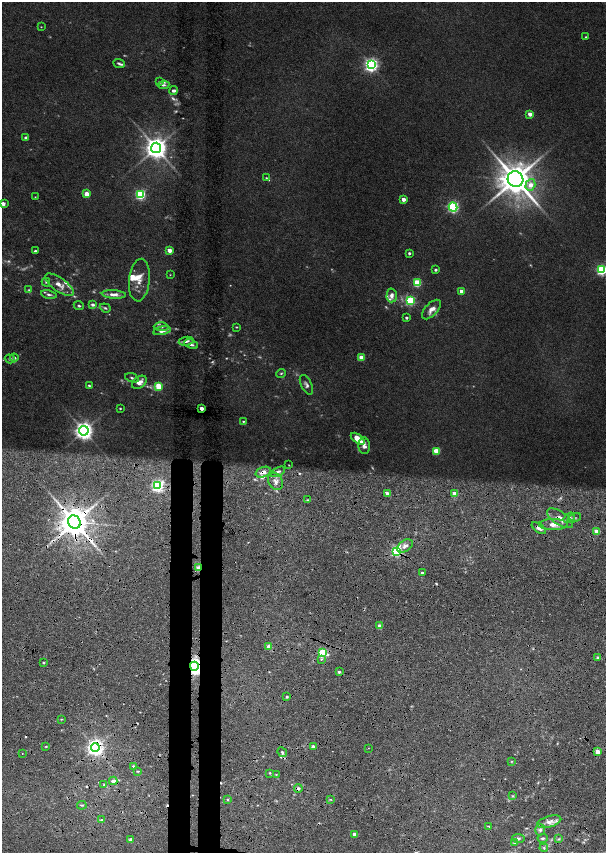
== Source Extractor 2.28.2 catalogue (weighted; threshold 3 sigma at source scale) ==
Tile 11 of 4 x 4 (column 3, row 3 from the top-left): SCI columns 2865-4071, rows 1721-3421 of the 5779 x 6834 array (HDU 1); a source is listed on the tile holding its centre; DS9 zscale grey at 2 x 2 block average (1 PNG px = mean of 2 x 2 image px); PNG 608 x 855 px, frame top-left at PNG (2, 2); each listed source drawn as its Kron ellipse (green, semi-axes under 4 px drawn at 4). Shown black and unused: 6% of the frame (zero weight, under 6 of 12 exposures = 9% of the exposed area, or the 3 px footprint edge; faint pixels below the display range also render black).
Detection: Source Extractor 2.28.2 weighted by HDU 2 'WHT'; one run over the whole footprint, this tile lists its part. Background 0.0309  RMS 0.0029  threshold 0.012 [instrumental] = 3 sigma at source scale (4.09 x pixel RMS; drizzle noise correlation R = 1.36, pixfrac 0.8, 0.0396/0.0396 arcsec/px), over >= 5 px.
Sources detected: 177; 32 too faint to see at this stretch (2 x 2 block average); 7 cosmic-ray / hot-pixel residue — neither listed nor drawn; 1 coinciding with a brighter row at this scale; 17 inside a brighter listed object's ellipse — not listed separately; the other 120 listed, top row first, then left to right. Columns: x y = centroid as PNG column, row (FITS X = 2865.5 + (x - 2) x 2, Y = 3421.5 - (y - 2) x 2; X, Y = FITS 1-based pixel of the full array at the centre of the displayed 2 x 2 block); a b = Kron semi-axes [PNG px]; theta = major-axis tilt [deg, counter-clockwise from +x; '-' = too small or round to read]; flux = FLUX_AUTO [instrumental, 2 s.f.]
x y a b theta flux
41 27 2 2 - 0.29
586 37 2 2 - 0.45
119 64 6 3 -21 1
371 65 4 4 - 150
159 82 4 3 - 0.82
163 85 6 4 7 1.2
173 91 5 4 - 1.4
530 114 3 2 - 5.3
26 138 3 2 - 2.2
156 148 5 5 - 530
266 178 4 3 - 0.53
515 179 8 7 - 1500
530 185 6 4 73 5.1
87 194 3 3 - 8.3
140 195 3 3 - 62
35 197 2 2 - 0.28
403 199 3 2 - 5
3 204 3 2 - 4.6
453 207 4 3 - 80
169 250 3 2 - 6.3
35 251 3 2 - 0.75
409 253 2 2 - 1.3
436 270 2 2 - 1.4
602 270 3 3 - 73
170 275 3 2 - 0.27
139 280 21 10 84 6.9
46 282 4 3 - 0.66
417 283 3 3 - 26
59 285 17 7 -36 5
29 290 4 4 - 0.71
461 291 2 2 - 4.4
49 294 8 3 -11 1.6
114 294 12 4 -4 3.3
392 295 7 5 88 2.8
410 301 3 3 - 49
93 305 4 3 - 1.5
79 306 5 3 - 0.84
105 308 5 3 - 0.89
431 310 12 6 46 4.1
406 318 2 2 - 1.3
161 327 7 4 -1 1.4
236 327 3 3 - 0.48
162 331 9 4 11 2.8
186 341 7 3 10 1.9
191 344 7 4 -25 1.6
361 357 3 3 - 9.7
14 358 4 3 - 1.7
10 359 5 3 - 1.5
281 373 5 3 - 0.58
132 378 7 4 -19 1.1
139 382 8 5 37 4.2
89 385 3 2 - 0.66
306 385 10 5 -64 1.9
158 386 3 3 - 21
120 408 2 2 - 0.49
202 408 2 2 - 5.2
243 421 3 2 - 0.52
84 431 4 4 - 320
358 439 8 4 -38 12
364 446 8 6 -86 2.5
436 451 3 3 - 16
289 465 2 2 - 0.24
263 472 8 5 19 4
278 472 8 4 26 2
276 481 9 7 -60 3.9
158 485 4 4 - 110
454 493 3 3 - 5
387 494 3 2 - 4
307 500 3 3 - 0.6
560 518 15 6 -34 4.3
569 518 6 4 37 1.2
574 518 7 2 24 0.89
74 522 7 6 - 1300
553 524 14 5 0 4.4
539 528 8 3 -36 1.8
597 531 3 2 - 9.8
405 546 9 5 33 2.7
397 551 4 4 - 66
198 568 3 2 - 8.2
422 572 3 2 - 0.79
380 626 3 2 - 4.5
269 647 3 2 - 6.9
323 653 4 3 - 40
598 657 2 2 - 1.4
321 659 3 3 - 0.56
44 663 2 2 - 0.76
194 666 4 4 - 220
339 672 2 2 - 1.3
287 697 3 2 - 0.96
61 719 3 2 - 0.37
46 746 3 2 - 0.41
313 747 2 2 - 3.3
95 748 4 4 - 270
368 748 2 2 - 0.23
282 752 5 3 - 0.94
598 752 3 2 - 9.9
22 753 2 2 - 0.22
512 761 3 3 - 0.41
133 766 4 3 - 0.83
137 771 4 2 - 0.5
270 773 3 3 - 0.53
276 774 3 2 - 0.36
113 781 4 3 - 1.9
104 785 3 3 - 0.66
298 788 4 4 - 1.4
513 796 3 2 - 0.47
228 799 3 3 - 0.63
330 799 3 2 - 0.49
82 805 5 2 - 0.6
102 820 4 3 - 0.84
549 822 12 5 17 3.9
489 826 4 2 - 0.54
540 830 6 5 - 1.5
355 834 2 2 - 4.3
543 838 5 3 - 0.97
518 839 6 3 -7 1.1
559 839 4 2 - 0.61
131 840 3 2 - 5.3
514 842 4 3 - 0.71
544 848 4 3 - 0.7
Overlapping masked pixels (flux is a lower limit): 13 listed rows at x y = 263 472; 454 493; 560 518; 74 522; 539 528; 397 551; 198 568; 323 653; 194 666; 95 748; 282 752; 598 752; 298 788
Isophote crosses this tile's border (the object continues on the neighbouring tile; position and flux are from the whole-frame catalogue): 2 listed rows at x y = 3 204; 602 270